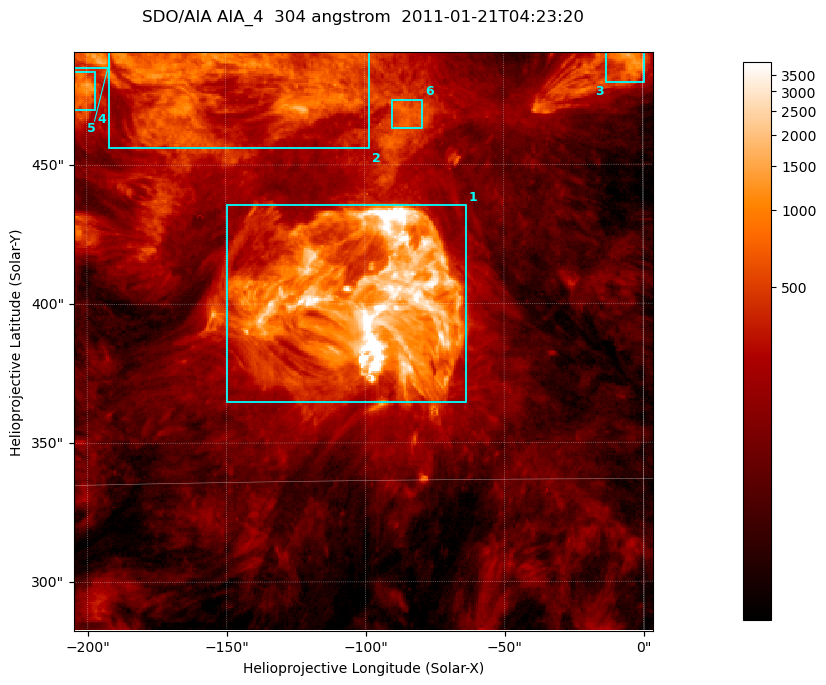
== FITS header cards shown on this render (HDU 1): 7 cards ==
TELESCOP= 'SDO/AIA '           / For AIA: SDO/AIA
INSTRUME= 'AIA_4   '           / For AIA: AIA_ATA1, AIA_ATA2, AIA_ATA3 or AIA_AT
WAVELNTH=                  304 / [angstrom] Wavelength
WAVEUNIT= 'angstrom'           / Wavelength unit: angstrom
DATE-OBS= '2011-01-21T04:23:20.124' / [ISO] Date when observation started; ISO 8
CTYPE1  = 'HPLN-TAN'           / CTYPE1; Typically HPLN
CTYPE2  = 'HPLT-TAN'           / CTYPE2; Typically HPLT

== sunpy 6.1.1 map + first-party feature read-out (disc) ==
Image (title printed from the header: SDO/AIA AIA_4  304 angstrom  2011-01-21T04:23:20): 347 x 347 px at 0.6 arcsec/px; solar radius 975 arcsec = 1625 px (partial field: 1.5% of the solar disc is inside the frame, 100% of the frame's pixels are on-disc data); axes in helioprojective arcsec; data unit not stated in the header (colour bar unlabelled)
Orientation: roll -0.132 deg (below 1 deg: not rotated)
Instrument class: DISC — disc imager (sunpy class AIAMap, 304 A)
Bright regions (active regions / flare kernels): reference = the on-disc median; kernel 3 px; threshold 5 sigma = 497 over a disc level ~135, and >= 1.15x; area >= 120 px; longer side >= 4 px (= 2.4 arcsec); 6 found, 6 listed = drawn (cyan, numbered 1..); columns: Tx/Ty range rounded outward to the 2 arcsec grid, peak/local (2 s.f.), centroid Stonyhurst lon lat
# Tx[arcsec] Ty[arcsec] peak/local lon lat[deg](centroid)
1 -150..-62 364..436 109 -6 +19
2 -192..-98 456..492 9.4 -10 +24
3 -14..2 480..492 15 +0 +25
4 -206..-196 470..484 9.8 -13 +24
5 -206..-192 484..492 11 -13 +25
6 -90..-78 462..474 5.9 -5 +23